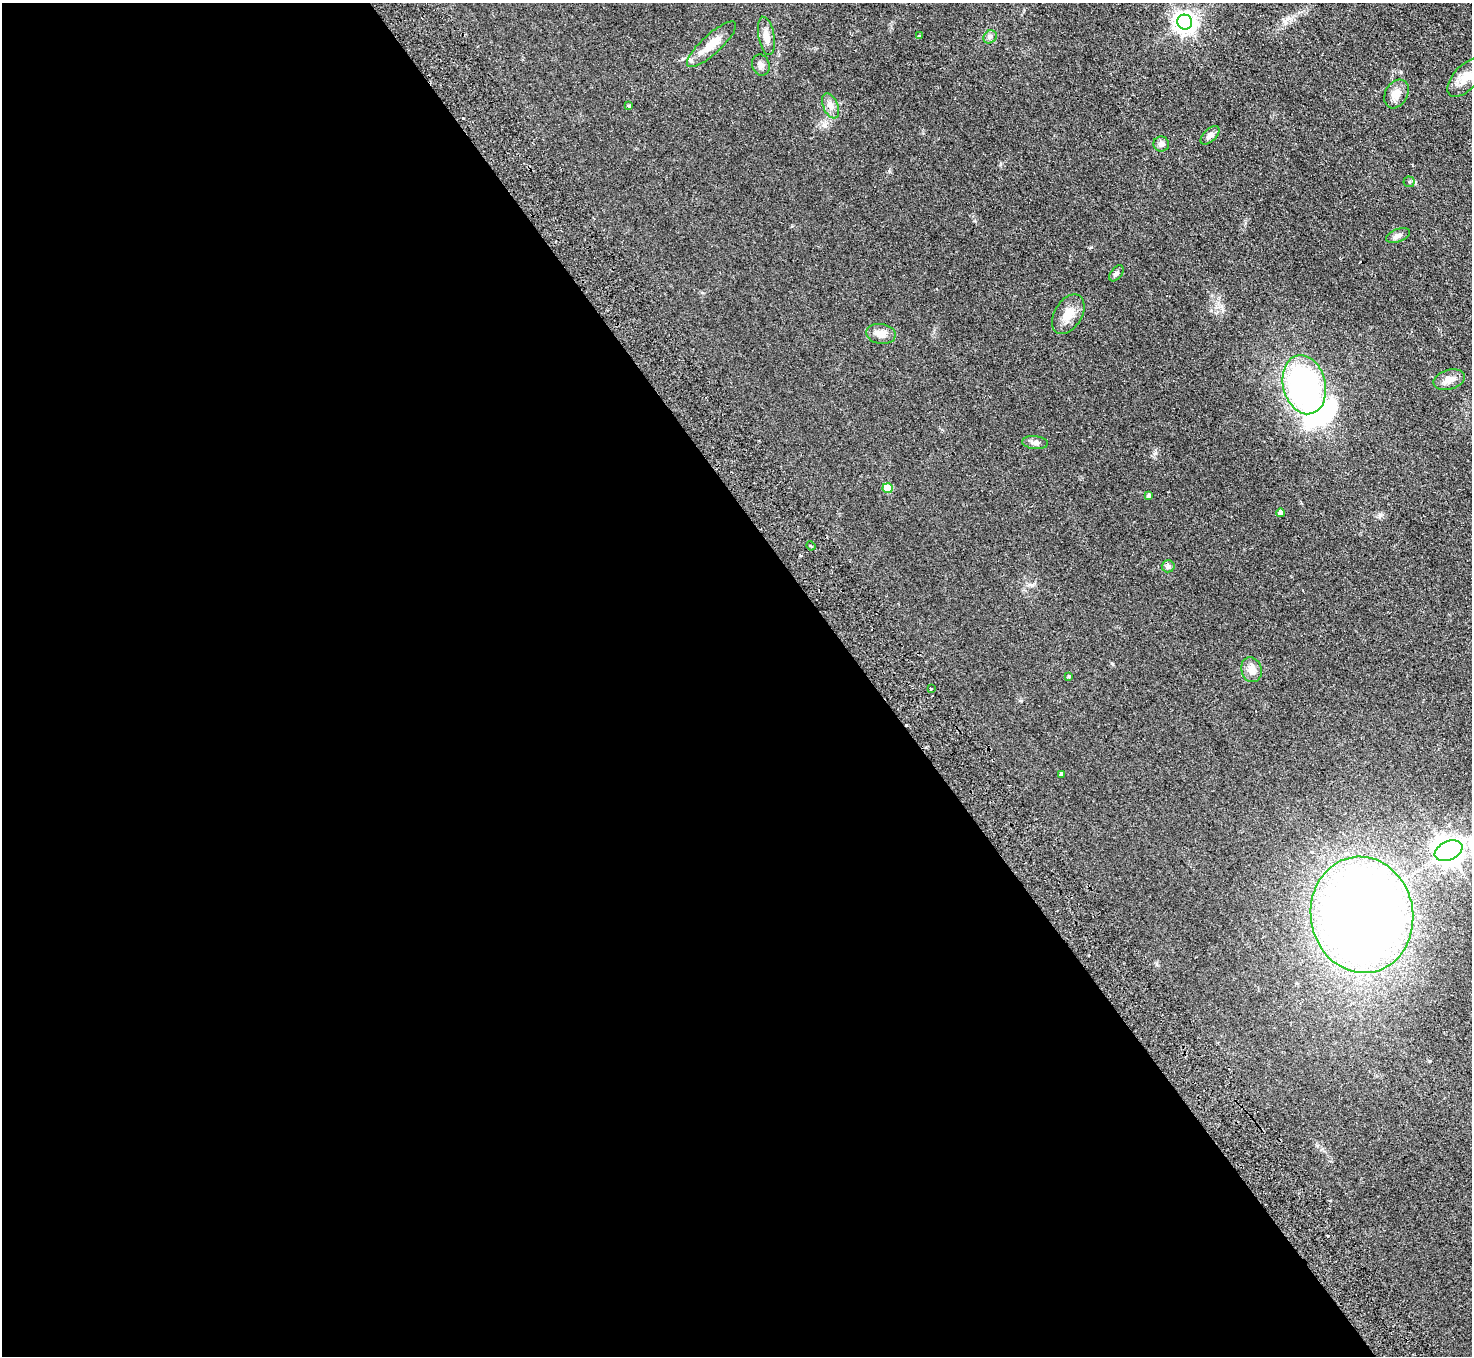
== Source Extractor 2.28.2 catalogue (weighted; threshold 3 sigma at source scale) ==
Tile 9 of 4 x 4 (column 1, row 3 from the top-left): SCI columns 49-1518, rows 1686-3039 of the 5977 x 5939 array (HDU 1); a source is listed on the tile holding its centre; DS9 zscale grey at full resolution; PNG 1474 x 1358 px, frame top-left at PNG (2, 3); each listed source drawn as its Kron ellipse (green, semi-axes under 4 px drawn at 4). Shown black and unused: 59% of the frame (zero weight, under 2 of 3 exposures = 3% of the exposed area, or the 3 px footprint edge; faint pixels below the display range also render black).
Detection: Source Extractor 2.28.2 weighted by HDU 2 'WHT'; one run over the whole footprint, this tile lists its part. Background 0.061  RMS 0.0089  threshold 0.04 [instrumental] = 3 sigma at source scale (4.5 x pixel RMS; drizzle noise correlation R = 1.50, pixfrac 1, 0.05/0.05 arcsec/px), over >= 5 px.
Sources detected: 34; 1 inside a brighter object's white glare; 1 cosmic-ray / hot-pixel residue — neither listed nor drawn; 1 inside a brighter listed object's ellipse — not listed separately; the other 31 listed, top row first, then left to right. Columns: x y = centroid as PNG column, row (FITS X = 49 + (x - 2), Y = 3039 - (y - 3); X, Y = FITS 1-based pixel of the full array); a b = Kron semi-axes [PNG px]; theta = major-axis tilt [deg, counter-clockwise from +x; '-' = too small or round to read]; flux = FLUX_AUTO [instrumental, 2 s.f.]
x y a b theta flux
1185 22 7 7 - 520
766 36 19 8 -80 8.3
919 36 3 3 - 1.7
990 37 7 6 - 2.2
711 44 32 9 42 14
761 65 11 8 -71 3.6
1466 78 23 12 48 11
1396 94 15 11 60 9.2
629 106 4 4 - 0.98
830 106 13 7 -67 4.9
1210 135 11 6 44 3.7
1161 144 8 7 - 3.3
1409 182 5 5 - 1.3
1398 235 12 6 19 3.2
1116 273 9 5 53 2.1
1068 314 21 13 58 11
881 334 15 10 -8 7.7
1449 380 16 10 16 7.7
1304 385 30 21 -76 190
1035 443 13 6 -5 3.2
887 488 5 5 - 17
1149 496 4 3 - 2.1
1281 513 4 4 - 3.6
811 546 4 3 - 1.2
1168 566 6 6 - 2.1
1251 670 12 10 -73 7.3
1069 676 4 3 - 1
931 689 3 3 - 1.4
1061 774 3 3 - 1.4
1448 851 14 9 24 1000
1362 915 58 51 -81 1000
Isophote crosses this tile's border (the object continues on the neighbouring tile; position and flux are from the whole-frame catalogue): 1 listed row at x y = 1448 851
Unlisted compact peaks at least as high as the median listed source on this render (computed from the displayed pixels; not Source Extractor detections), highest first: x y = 1155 453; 889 171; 1380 515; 1091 247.